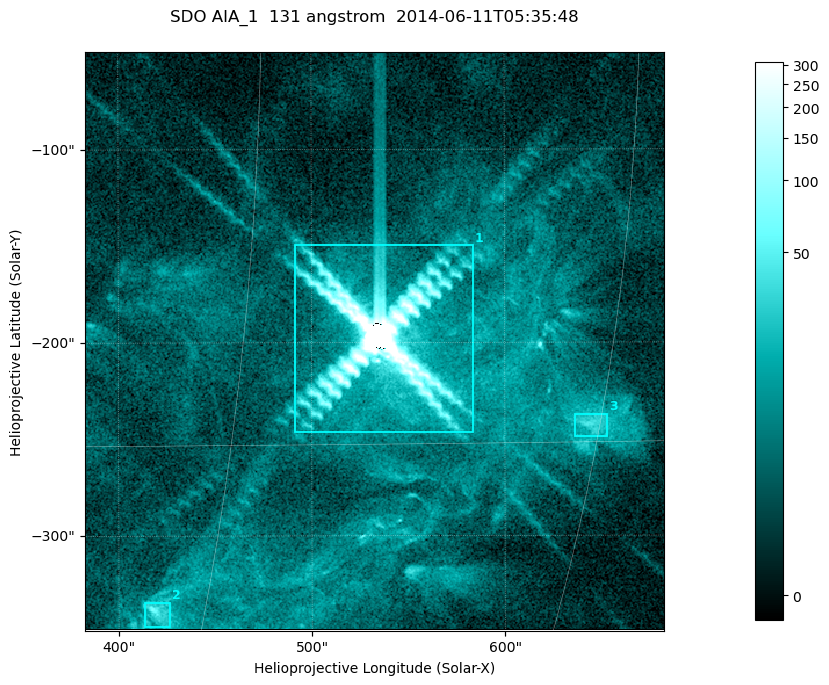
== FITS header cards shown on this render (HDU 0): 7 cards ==
TELESCOP= 'SDO     '           /
INSTRUME= 'AIA_1   '           /
WAVELNTH=                  131 /
WAVEUNIT= 'angstrom'           /
DATE-OBS= '2014-06-11T05:35:48.19' /
CTYPE1  = 'HPLN-TAN'           /
CTYPE2  = 'HPLT-TAN'           /

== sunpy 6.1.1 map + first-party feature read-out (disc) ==
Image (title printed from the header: SDO AIA_1  131 angstrom  2014-06-11T05:35:48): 499 x 499 px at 0.601 arcsec/px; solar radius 945 arcsec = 1573 px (partial field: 3.2% of the solar disc is inside the frame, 100% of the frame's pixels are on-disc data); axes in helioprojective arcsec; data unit not stated in the header (colour bar unlabelled)
Orientation: roll -0.139 deg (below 1 deg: not rotated)
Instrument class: DISC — disc imager (sunpy class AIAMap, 131 A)
Bright regions (active regions / flare kernels): reference = the on-disc median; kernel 5 px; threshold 5 sigma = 19.3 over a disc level ~4.28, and >= 1.15x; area >= 249 px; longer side >= 6 px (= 3.6 arcsec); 3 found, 3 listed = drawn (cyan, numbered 1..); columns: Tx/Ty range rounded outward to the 2 arcsec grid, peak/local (2 s.f.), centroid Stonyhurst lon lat
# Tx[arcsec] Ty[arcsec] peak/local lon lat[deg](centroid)
1 490..584 -248..-148 3597 +35 -12
2 412..428 -348..-334 13 +28 -21
3 636..654 -250..-236 9 +45 -14